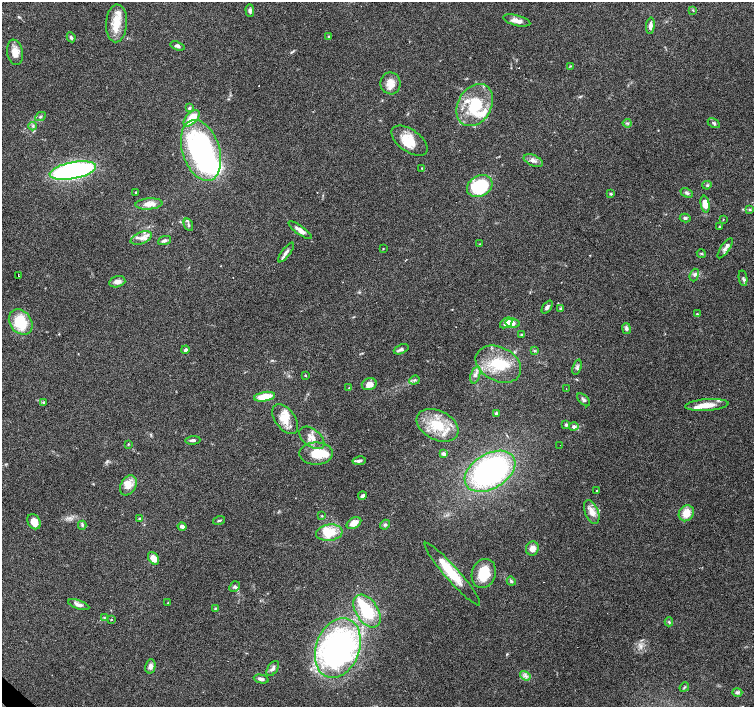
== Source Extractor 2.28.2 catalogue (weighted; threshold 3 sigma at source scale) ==
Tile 7 of 4 x 4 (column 3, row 2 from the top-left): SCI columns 3008-4510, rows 2978-4386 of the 6017 x 6020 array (HDU 1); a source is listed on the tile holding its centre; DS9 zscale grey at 2 x 2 block average (1 PNG px = mean of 2 x 2 image px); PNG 756 x 709 px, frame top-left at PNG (2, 2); each listed source drawn as its Kron ellipse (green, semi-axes under 4 px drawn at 4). Shown black and unused: <1% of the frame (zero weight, under 3 of 6 exposures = <1% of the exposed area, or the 3 px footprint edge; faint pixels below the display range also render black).
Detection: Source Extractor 2.28.2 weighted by HDU 2 'WHT'; one run over the whole footprint, this tile lists its part. Background 0.0985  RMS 0.0045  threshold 0.0185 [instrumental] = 3 sigma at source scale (4.09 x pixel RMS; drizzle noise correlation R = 1.36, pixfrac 0.8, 0.0396/0.0396 arcsec/px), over >= 5 px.
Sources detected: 138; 3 inside a brighter object's white glare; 6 cosmic-ray / hot-pixel residue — neither listed nor drawn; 12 inside a brighter listed object's ellipse — not listed separately; the other 117 listed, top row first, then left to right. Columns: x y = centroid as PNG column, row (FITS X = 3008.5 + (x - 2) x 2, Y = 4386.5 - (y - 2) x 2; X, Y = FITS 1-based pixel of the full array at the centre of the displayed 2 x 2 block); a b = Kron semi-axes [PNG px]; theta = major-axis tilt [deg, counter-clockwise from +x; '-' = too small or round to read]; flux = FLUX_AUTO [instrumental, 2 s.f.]
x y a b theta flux
693 10 3 2 - 0.74
250 11 6 4 -89 2.5
517 20 14 5 -14 6.8
117 23 19 10 87 18
650 26 8 4 84 4.9
71 37 5 3 - 1.9
328 37 3 3 - 0.99
177 46 8 4 -17 2.9
15 52 13 8 -80 8.6
570 66 3 2 - 0.56
391 83 11 10 - 9.7
475 105 22 16 60 45
189 108 4 3 - 1.8
40 117 5 3 - 1.8
192 118 10 5 46 19
627 123 4 3 - 1.2
714 123 7 4 -30 2
33 126 4 4 - 1.7
410 141 21 11 -36 21
201 150 31 18 -72 220
533 160 10 5 -23 4.6
422 168 3 3 - 0.76
73 171 23 8 10 220
707 185 4 3 - 1.1
480 186 13 10 28 68
136 192 2 2 - 0.66
687 193 6 4 -24 2.3
611 194 4 3 - 1.2
149 204 13 5 4 7.8
705 204 8 4 -80 13
750 209 4 3 - 1.2
685 218 5 3 - 1.7
723 219 2 2 - 0.43
188 225 6 3 -65 2
719 227 4 2 - 0.71
300 230 14 4 -36 6.4
141 238 11 5 21 6.2
164 240 7 4 22 2.3
480 244 3 3 - 0.64
725 248 12 4 55 4
383 249 3 2 - 0.5
286 253 12 4 53 3.5
701 253 4 3 - 1.1
18 275 2 2 - 30
694 275 6 2 71 1.6
743 278 8 4 -80 2.4
117 282 8 5 15 5.4
547 307 7 3 54 2.6
561 308 3 3 - 1.7
697 314 3 3 - 0.85
21 322 14 10 -51 35
506 323 7 4 32 8.8
512 323 7 4 -11 5.4
626 328 5 4 - 2.7
522 334 3 3 - 1.2
401 349 8 4 23 2.8
185 350 4 3 - 3
534 350 4 3 - 1.1
498 364 24 17 -27 34
577 367 8 3 72 2.2
305 375 3 2 - 0.63
475 375 9 4 72 4.2
414 380 5 3 - 1.8
369 384 7 5 17 8.8
349 388 3 2 - 0.76
566 389 2 2 - 0.55
265 397 10 4 10 17
583 400 8 4 -46 2.3
43 402 3 3 - 0.95
707 405 21 6 4 13
496 413 3 3 - 1.8
285 419 17 10 -53 15
438 425 22 14 -27 34
566 425 3 3 - 1.8
574 427 5 4 - 2.4
312 438 14 8 -38 9.8
193 440 7 3 4 2.2
128 444 3 2 - 0.67
560 445 2 2 - 0.4
316 453 17 11 0 22
444 454 4 3 - 2.9
359 461 7 3 10 2.3
490 471 27 17 31 210
128 485 11 7 59 8.7
597 491 3 2 - 0.99
362 496 4 3 - 2.8
592 512 12 6 -68 8.9
686 513 8 7 - 12
322 516 3 3 - 0.83
140 518 4 3 - 1.3
219 520 6 3 15 1.4
34 522 8 6 -55 10
354 523 8 5 30 9.3
82 525 4 4 - 1.4
385 525 5 4 - 1.8
182 527 4 3 - 3.8
329 533 13 8 6 21
532 548 7 6 - 6.6
153 558 7 5 -53 9.8
484 573 15 12 71 25
452 574 41 7 -49 31
511 581 5 4 - 1.7
234 587 6 5 - 2.3
168 603 2 2 - 0.48
79 605 11 4 -19 4.8
215 609 3 2 - 0.91
367 611 18 11 -57 38
104 618 3 3 - 1.1
111 620 3 2 - 0.67
669 622 4 3 - 1.2
338 648 31 21 70 280
150 666 7 5 79 4.3
273 668 8 5 55 3.4
525 676 6 4 -34 2.9
261 679 7 3 -13 3.7
684 687 5 2 - 1.1
737 692 5 4 - 1.9
Diffuse or blended objects may show on this block-average render without a row.